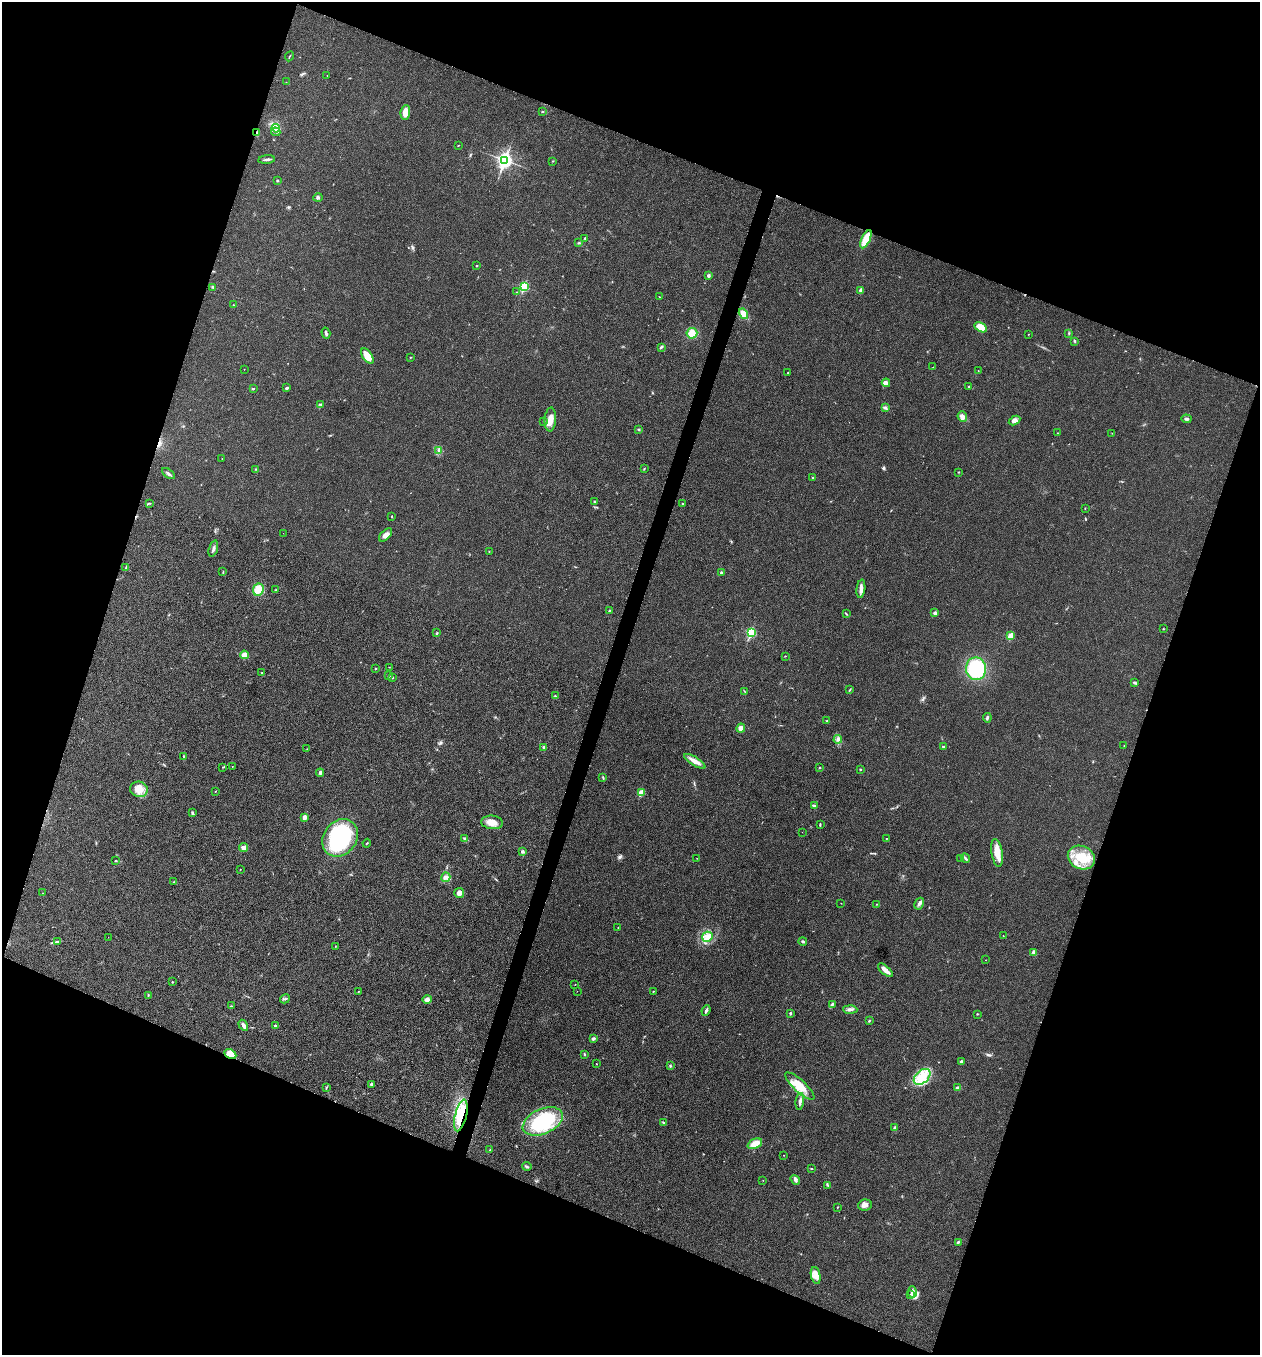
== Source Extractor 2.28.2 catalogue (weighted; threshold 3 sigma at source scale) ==
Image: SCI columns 266-5295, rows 4-5412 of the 5436 x 5425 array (HDU 1 of 3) = the unmasked area's bounding box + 8 px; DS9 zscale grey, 4 x 4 block average (1 PNG px = mean of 4 x 4 image px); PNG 1262 x 1357 px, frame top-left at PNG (2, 2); each listed source drawn as its Kron ellipse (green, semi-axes under 4 px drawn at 4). Shown black and unused: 40% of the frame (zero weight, under 3 of 4 exposures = <1% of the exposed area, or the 3 px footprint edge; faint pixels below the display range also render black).
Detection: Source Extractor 2.28.2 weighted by HDU 2 'WHT'. Background 0.0202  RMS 0.0057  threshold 0.0258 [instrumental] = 3 sigma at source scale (4.5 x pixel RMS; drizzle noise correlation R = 1.50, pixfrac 1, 0.05/0.05 arcsec/px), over >= 5 px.
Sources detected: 208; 2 cosmic-ray / hot-pixel residue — neither listed nor drawn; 10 inside a brighter listed object's ellipse — not listed separately; the other 196 listed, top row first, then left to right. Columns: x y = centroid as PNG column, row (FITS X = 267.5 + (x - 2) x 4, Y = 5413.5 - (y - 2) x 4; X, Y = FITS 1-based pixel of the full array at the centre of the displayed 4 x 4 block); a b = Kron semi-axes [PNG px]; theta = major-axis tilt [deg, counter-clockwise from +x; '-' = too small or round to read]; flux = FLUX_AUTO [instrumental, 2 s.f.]
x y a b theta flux
289 56 5 2 - 2.2
327 75 2 2 - 0.72
286 82 2 2 - 1.3
542 111 2 2 - 3.5
405 112 7 5 82 32
276 128 4 2 - 6.9
276 132 5 2 - 5.7
257 133 3 2 - 3.8
458 145 2 2 - 1.4
267 160 8 2 6 8.2
505 160 4 3 - 1100
553 161 3 2 - 1.5
277 180 2 2 - 3
318 198 4 3 - 6.6
585 238 2 2 - 2.8
866 239 10 4 64 73
579 243 2 2 - 1.3
477 266 2 2 - 2.2
708 275 2 2 - 21
213 287 3 2 - 3.9
524 287 2 2 - 290
861 290 3 2 - 10
516 292 2 2 - 1.3
659 297 2 2 - 1.7
234 305 2 2 - 1.1
743 314 6 3 -57 31
981 327 7 4 -29 62
326 333 5 2 - 6.9
692 333 5 5 - 40
1069 333 2 2 - 1.5
1028 334 2 2 - 0.87
1075 341 3 2 - 3.6
661 347 4 2 - 4.2
367 356 9 4 -57 49
410 357 2 2 - 1.4
933 367 2 2 - 0.7
244 369 2 2 - 0.77
978 371 2 2 - 1.2
788 373 2 2 - 1.5
886 383 4 3 - 13
969 386 2 2 - 2
287 388 4 2 - 3.7
253 389 3 2 - 2.7
321 405 3 2 - 2.4
885 408 4 3 - 6.2
962 417 5 4 - 12
550 419 12 5 86 32
1186 419 5 2 - 5.6
1015 420 6 4 29 15
543 421 2 2 - 1.4
639 429 3 2 - 3.2
1058 433 2 2 - 1.4
1112 433 2 2 - 0.78
438 451 2 2 - 2
222 459 2 2 - 0.64
256 469 2 2 - 1.8
644 469 2 2 - 2.1
959 472 2 2 - 2.3
168 473 7 2 -39 6.7
813 477 2 2 - 4.6
594 502 2 2 - 1.3
150 503 2 2 - 1.9
683 504 3 2 - 2.2
1085 508 2 2 - 1.5
392 516 3 2 - 1.4
283 533 2 2 - 0.45
386 535 8 4 45 18
213 549 8 3 72 9
489 551 2 2 - 1.2
126 568 3 2 - 3
223 572 3 2 - 2
721 572 3 3 - 4
861 589 9 4 82 16
258 590 6 5 - 51
276 590 2 2 - 2
609 610 3 2 - 2.8
935 613 2 2 - 26
846 614 3 2 - 2.6
1163 629 2 2 - 2
437 633 2 2 - 3
751 633 3 2 - 340
1011 636 2 2 - 100
244 655 4 4 - 24
785 656 2 2 - 1.6
389 667 2 2 - 1.2
375 669 2 2 - 2.3
976 669 11 10 - 250
262 673 3 2 - 2.3
389 676 2 2 - 2.1
392 677 3 2 - 2.1
1135 683 4 2 - 4.3
850 690 2 2 - 1.1
745 691 3 2 - 1.5
555 696 3 2 - 2.5
987 718 5 3 - 5.6
827 721 2 2 - 1.3
741 728 4 4 - 15
838 739 4 3 - 8
1124 746 2 2 - 0.9
544 747 3 2 - 4.2
943 747 2 2 - 4.4
307 749 2 2 - 0.88
184 756 3 2 - 2.6
695 761 12 4 -32 23
232 766 2 2 - 1.2
223 767 2 2 - 1.8
820 768 2 2 - 1.8
860 769 2 2 - 3
320 773 4 3 - 6.2
603 778 4 2 - 3.5
139 789 9 7 -17 35
215 791 2 2 - 1.1
641 793 2 2 - 83
814 806 4 3 - 5.6
192 812 3 3 - 4
304 817 2 2 - 43
492 822 11 6 -6 34
820 825 4 2 - 2.9
802 832 2 2 - 0.53
340 838 20 16 52 340
887 838 2 2 - 1.3
464 839 2 2 - 3
367 843 4 2 - 2.4
243 847 4 3 - 19
522 852 2 2 - 7.2
997 853 14 5 -81 42
697 858 2 2 - 0.96
961 858 2 2 - 1.6
965 858 5 2 - 6.9
1081 858 14 11 -26 92
115 861 3 2 - 2.2
240 869 2 2 - 1.1
446 877 5 4 - 12
174 882 2 2 - 1.3
42 893 2 2 - 0.84
459 893 5 5 - 17
841 903 2 2 - 1.1
876 904 2 2 - 1.4
919 904 6 3 60 9.8
618 928 2 2 - 1.7
1003 936 2 2 - 1.1
108 937 2 2 - 0.53
707 937 5 5 - 20
803 941 4 2 - 4.9
57 942 3 2 - 3.5
335 946 2 2 - 1.4
1034 952 3 3 - 16
985 960 2 2 - 0.81
885 970 9 3 -41 25
172 982 2 2 - 2.1
575 985 2 2 - 0.92
577 991 2 2 - 0.58
653 991 2 2 - 1.6
358 992 2 2 - 1.4
148 995 4 2 - 2.4
285 999 5 2 - 3.1
427 999 5 4 - 15
832 1004 3 2 - 3.3
231 1006 3 2 - 2.3
850 1009 7 2 -3 8.3
706 1010 5 2 - 9.6
790 1013 2 2 - 12
977 1014 2 2 - 1.8
869 1021 3 2 - 3.4
243 1025 6 3 -58 13
275 1026 2 2 - 15
593 1039 4 3 - 6.4
230 1054 6 4 -27 62
584 1054 2 2 - 3.3
961 1062 2 2 - 18
596 1064 2 2 - 0.91
670 1066 3 2 - 3
922 1077 9 6 41 86
371 1084 2 2 - 5.4
800 1086 19 6 -43 61
326 1087 4 2 - 2.7
958 1088 3 3 - 10
800 1101 8 3 84 11
461 1116 16 5 76 110
543 1121 21 12 24 260
663 1122 3 2 - 2.8
895 1128 3 2 - 4.3
755 1144 7 4 24 34
490 1150 2 2 - 2.4
784 1155 2 2 - 1
527 1166 5 3 - 5.6
812 1169 2 2 - 2.4
763 1180 2 2 - 0.76
795 1180 5 3 - 7.9
828 1185 3 2 - 2.1
865 1205 7 5 11 17
837 1207 2 2 - 2.3
958 1242 3 2 - 5.6
816 1275 8 4 -79 20
912 1292 6 2 -79 7.1
910 1294 2 2 - 1.6
Overlapping masked pixels (flux is a lower limit): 3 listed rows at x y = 257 133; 230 1054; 461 1116
Diffuse or blended objects may show on this block-average render without a row.